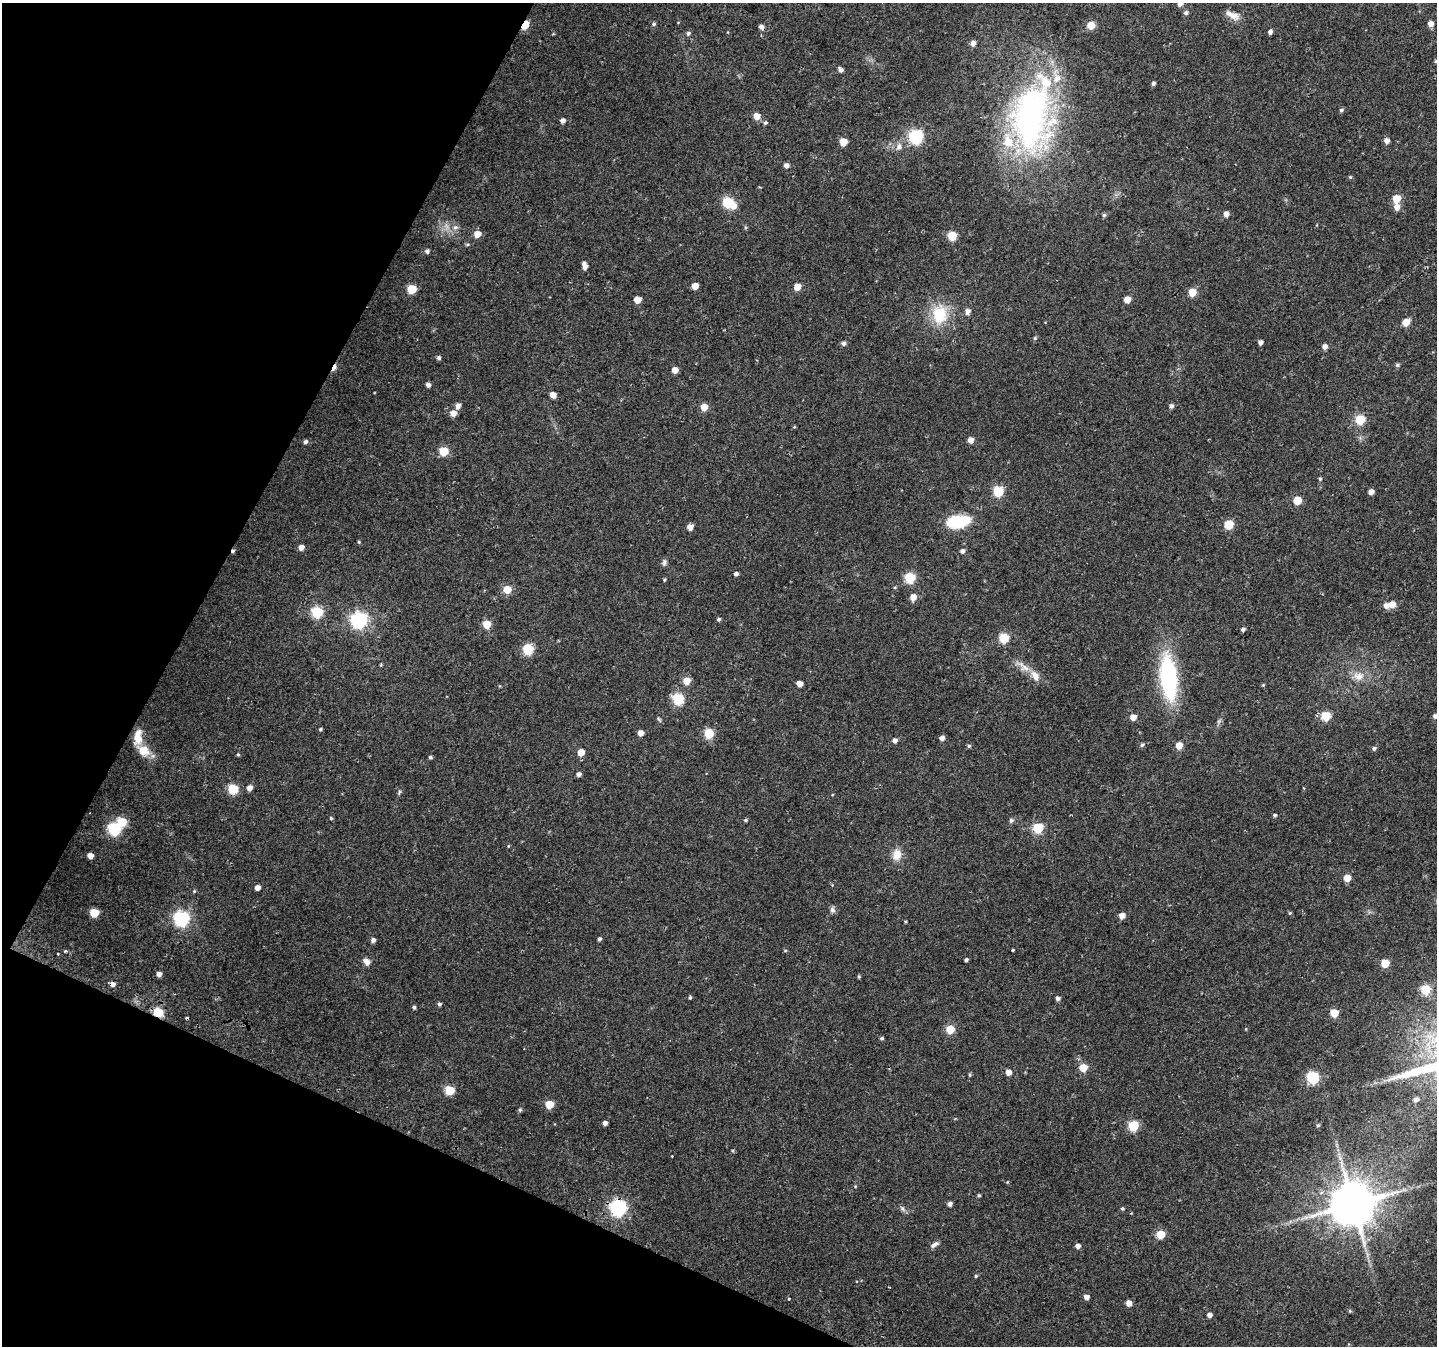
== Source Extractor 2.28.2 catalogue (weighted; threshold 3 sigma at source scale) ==
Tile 9 of 4 x 4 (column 1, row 3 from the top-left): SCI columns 23-1457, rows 1640-2983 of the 5776 x 5902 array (HDU 1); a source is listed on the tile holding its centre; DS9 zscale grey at full resolution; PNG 1439 x 1348 px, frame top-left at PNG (2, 3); no overlay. Shown black and unused: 22% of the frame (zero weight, under 2 of 3 exposures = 2% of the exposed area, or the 3 px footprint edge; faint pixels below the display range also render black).
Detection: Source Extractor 2.28.2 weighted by HDU 2 'WHT'; one run over the whole footprint, this tile lists its part. Background 0.0525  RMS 0.012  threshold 0.0531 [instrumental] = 3 sigma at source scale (4.5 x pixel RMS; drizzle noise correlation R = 1.50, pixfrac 1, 0.0396/0.0396 arcsec/px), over >= 5 px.
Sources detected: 196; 1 too faint to see at this stretch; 1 inside a brighter object's white glare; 4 cosmic-ray / hot-pixel residue — not listed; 4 inside a brighter listed object's ellipse — not listed separately; the other 186 listed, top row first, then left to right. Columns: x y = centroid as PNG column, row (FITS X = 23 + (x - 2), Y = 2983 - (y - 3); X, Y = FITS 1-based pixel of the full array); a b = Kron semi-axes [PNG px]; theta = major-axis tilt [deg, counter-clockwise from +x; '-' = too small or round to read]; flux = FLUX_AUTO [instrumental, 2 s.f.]
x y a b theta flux
1180 4 5 5 - 5.4
1186 13 5 5 - 3.1
1233 16 17 10 -13 10
654 24 5 5 - 2.2
1430 24 5 5 - 9.3
525 25 6 4 54 41
1091 25 5 5 - 27
761 27 5 5 - 4.3
1270 32 5 4 - 4.1
688 33 6 5 - 2.9
973 43 5 5 - 7
1436 61 4 4 - 1.4
840 70 5 5 - 4.3
1153 83 5 4 - 2.7
1341 110 5 4 - 2.5
757 116 5 5 - 16
1031 118 87 48 86 410
562 121 5 4 - 5.3
765 123 5 5 - 2.4
916 137 6 6 - 230
1387 141 5 5 - 7
843 142 5 5 - 19
899 147 10 8 78 6.4
786 165 5 5 - 5.8
1350 177 5 4 - 1.3
1396 199 5 5 - 28
728 202 6 5 - 86
733 206 6 5 - 12
1397 207 5 5 - 10
1226 214 5 4 - 8.4
1104 215 5 5 - 2.2
455 227 8 7 - 4.7
745 227 6 4 -72 1.4
477 234 5 5 - 15
952 236 5 5 - 54
427 251 5 5 - 3.7
584 266 8 4 -82 8
695 286 5 4 - 15
797 287 5 5 - 18
411 289 5 5 - 49
1192 292 5 5 - 27
637 300 5 5 - 13
1127 300 5 5 - 16
967 311 6 6 - 5.8
940 314 26 20 88 45
1406 322 5 5 - 22
1035 338 5 5 - 1.6
1260 342 4 4 - 5.1
844 343 5 5 - 3.7
1325 347 5 5 - 6.4
439 358 5 5 - 2.8
1397 365 5 5 - 2.4
334 368 9 4 64 6.7
675 370 5 4 - 13
428 385 4 4 - 5.1
553 395 5 4 - 12
458 406 5 5 - 6.7
1171 406 5 5 - 3.8
704 407 5 5 - 20
453 413 5 5 - 11
1360 419 5 5 - 63
794 427 5 4 - 1.1
970 440 5 4 - 10
305 442 5 5 - 3.2
444 451 5 5 - 50
1320 479 5 4 - 1.8
998 491 5 5 - 73
1371 492 5 4 - 6.9
1297 500 5 5 - 26
958 522 22 11 8 64
1229 524 5 5 - 52
690 527 5 5 - 8
359 542 4 4 - 1.3
301 547 5 5 - 8.7
962 551 5 5 - 3.8
664 562 9 6 71 3.3
736 574 4 4 - 4
910 578 5 5 - 81
664 580 4 4 - 1.5
895 587 5 3 - 1.1
507 589 5 5 - 30
913 597 5 5 - 13
1392 604 6 5 - 15
1386 606 5 5 - 7.4
317 612 6 6 - 100
719 619 4 4 - 2.1
359 620 7 6 - 340
487 624 5 5 - 31
1243 630 4 4 - 3.1
1004 638 5 5 - 62
528 649 5 5 - 89
1023 666 26 9 -37 13
1358 676 17 13 -1 15
1168 677 48 17 -84 140
687 681 5 5 - 19
800 684 5 4 - 9.7
1263 685 4 3 - 1.1
678 699 6 6 - 100
1326 716 11 10 - 16
1435 716 5 5 - 4.4
1133 717 5 4 - 15
659 719 8 4 -61 2
1219 721 7 4 71 2.2
320 729 4 4 - 1.9
640 733 5 4 - 9.5
709 733 5 5 - 62
138 737 18 9 87 18
942 738 4 4 - 6.1
895 740 5 5 - 5.7
1142 745 6 5 - 2.5
1179 745 5 5 - 19
969 746 5 5 - 1.9
1374 748 5 4 - 2.5
143 751 17 12 -35 18
581 752 5 5 - 17
238 755 4 4 - 1.4
430 757 4 4 - 2.2
578 774 4 4 - 5.2
249 788 5 5 - 7.5
233 789 5 5 - 72
399 792 10 4 72 2
1275 815 4 4 - 2.2
331 818 4 4 - 1.5
746 820 5 4 - 1.6
1011 820 7 6 - 2.6
1038 828 6 6 - 69
114 829 6 6 - 150
508 846 5 3 - 0.98
897 855 13 10 74 14
90 856 5 4 - 10
1347 878 5 5 - 19
257 888 4 4 - 8.9
194 891 5 4 - 1.3
832 910 9 6 -83 3.6
94 913 5 5 - 44
1290 913 5 4 - 1.3
1122 916 5 4 - 12
181 918 6 6 - 260
599 939 4 4 - 2.8
373 940 5 4 - 4.1
785 950 5 3 - 1.2
1013 950 3 2 - 1
65 951 3 3 - 2.3
966 960 4 3 - 2.9
366 961 9 7 -50 6.1
1385 963 5 5 - 31
159 974 4 4 - 6.2
859 976 5 4 - 1.5
1425 990 5 5 - 61
690 997 4 4 - 1.8
1058 998 5 4 - 3.9
439 1004 4 4 - 2.6
414 1007 4 4 - 2.3
158 1012 6 5 - 59
1334 1013 5 5 - 39
950 1029 5 5 - 39
882 1038 4 4 - 1.9
1083 1068 5 5 - 33
1008 1072 5 5 - 9.3
970 1075 4 4 - 1.4
1313 1078 6 6 - 140
450 1090 5 5 - 54
1416 1100 6 5 - 4.6
550 1104 5 5 - 35
520 1110 6 5 - 1.8
605 1123 4 4 - 5.1
1318 1125 5 5 - 1.8
1133 1126 5 5 - 76
1007 1182 4 4 - 1
855 1186 4 3 - 0.98
979 1195 4 4 - 1.7
950 1204 5 4 - 4.6
1353 1204 14 13 - 4300
618 1208 7 7 - 320
902 1209 9 6 -51 3.4
1122 1209 4 4 - 1.8
1161 1234 5 5 - 39
935 1244 12 5 32 4.4
1078 1246 4 4 - 6.1
1367 1254 9 4 -90 3.3
976 1276 4 4 - 1.7
1086 1297 5 4 - 6.8
789 1299 3 3 - 2.3
1129 1303 5 4 - 9.4
1350 1311 5 4 - 1.3
1209 1315 5 4 - 5.4
Overlapping masked pixels (flux is a lower limit): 4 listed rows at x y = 525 25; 334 368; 158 1012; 618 1208
Isophote crosses this tile's border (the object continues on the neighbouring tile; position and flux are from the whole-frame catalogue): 3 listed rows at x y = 1180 4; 1436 61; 1435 716